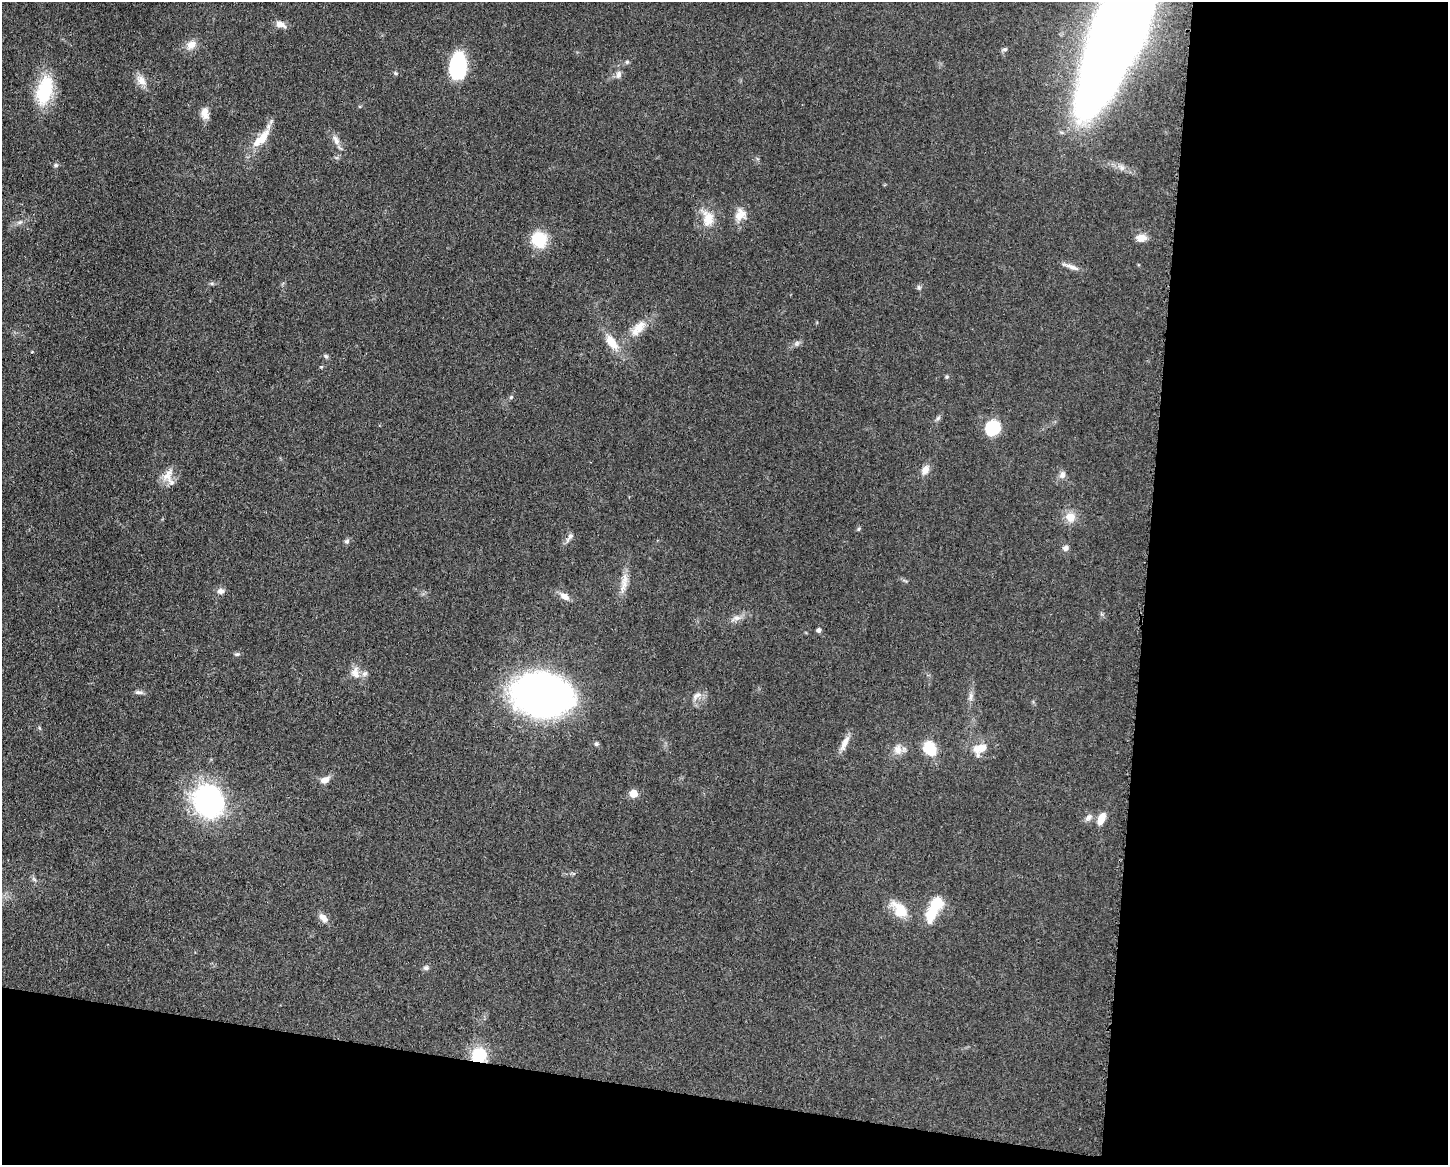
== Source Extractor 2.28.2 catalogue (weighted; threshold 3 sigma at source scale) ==
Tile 12 of 3 x 4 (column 3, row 4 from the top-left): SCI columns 3124-4569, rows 3-1165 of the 4681 x 4654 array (HDU 1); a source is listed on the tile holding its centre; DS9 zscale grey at full resolution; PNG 1450 x 1167 px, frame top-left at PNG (2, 2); no overlay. Shown black and unused: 27% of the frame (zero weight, under 3 of 5 exposures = <1% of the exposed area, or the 3 px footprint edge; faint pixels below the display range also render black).
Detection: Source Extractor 2.28.2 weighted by HDU 2 'WHT'; one run over the whole footprint, this tile lists its part. Background 0.0619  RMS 0.0058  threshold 0.0261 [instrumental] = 3 sigma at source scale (4.5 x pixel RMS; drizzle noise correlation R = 1.50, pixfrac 1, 0.05/0.05 arcsec/px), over >= 5 px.
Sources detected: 70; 3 inside a brighter listed object's ellipse — not listed separately; the other 67 listed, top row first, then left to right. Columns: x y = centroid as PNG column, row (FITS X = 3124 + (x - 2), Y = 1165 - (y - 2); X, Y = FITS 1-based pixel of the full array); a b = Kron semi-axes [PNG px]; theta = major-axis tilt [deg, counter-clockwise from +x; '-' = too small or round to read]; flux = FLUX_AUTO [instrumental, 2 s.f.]
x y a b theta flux
281 24 13 7 -20 3.9
1119 31 96 30 68 1800
191 45 13 10 42 5.6
1005 49 7 5 13 1.1
627 62 5 5 - 0.97
458 65 27 16 86 40
395 73 5 5 - 0.77
619 74 11 7 88 2.5
141 80 16 10 -49 5.5
44 90 37 18 75 30
205 113 14 9 -83 5.3
263 138 21 9 61 10
336 140 13 7 -67 3.6
56 165 7 5 14 1.1
740 215 16 15 - 7
708 218 27 17 -72 11
20 222 9 5 26 1.8
1141 238 12 8 7 5.4
539 240 15 14 - 22
1070 266 26 5 -19 3.5
919 287 7 5 -69 1.2
638 328 27 12 48 9.7
612 342 22 11 -54 10
796 343 7 4 89 1.1
32 352 4 3 - 0.4
326 356 7 5 -66 1.1
321 367 6 3 18 0.58
947 377 6 4 20 0.83
511 397 7 4 46 0.85
938 418 7 5 47 1.3
993 428 12 10 29 34
925 470 12 8 62 4.7
1062 475 10 8 71 2.7
168 476 22 13 67 7.4
1070 517 12 12 - 7.3
859 529 6 4 88 0.76
570 536 9 7 56 2.1
347 541 7 6 - 1.4
1065 548 8 7 - 2.2
624 583 33 8 80 7.1
221 591 9 8 - 2.7
564 596 14 7 -35 4
736 618 16 7 18 3.6
819 630 5 4 - 2
237 654 8 5 9 1.2
355 673 16 11 -73 5.9
139 692 12 5 -5 1.8
541 695 36 26 -9 400
697 695 15 7 35 3.8
971 696 13 6 81 2.8
40 728 6 3 -69 0.7
845 743 23 7 64 5
596 744 6 6 - 1.1
930 748 12 10 -60 21
980 749 21 14 30 9.4
898 750 15 11 -74 5.1
325 780 11 7 25 4.4
633 793 6 6 - 11
208 801 28 25 -57 120
1088 818 12 7 44 2.5
1101 818 12 7 67 7.2
34 879 8 4 -45 1.2
936 905 22 16 41 14
900 910 24 14 -45 13
323 918 14 8 -52 3.9
426 968 8 6 9 1.6
479 1055 15 14 - 20
Overlapping masked pixels (flux is a lower limit): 1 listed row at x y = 479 1055
Isophote crosses this tile's border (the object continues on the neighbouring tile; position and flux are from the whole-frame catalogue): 1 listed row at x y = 1119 31